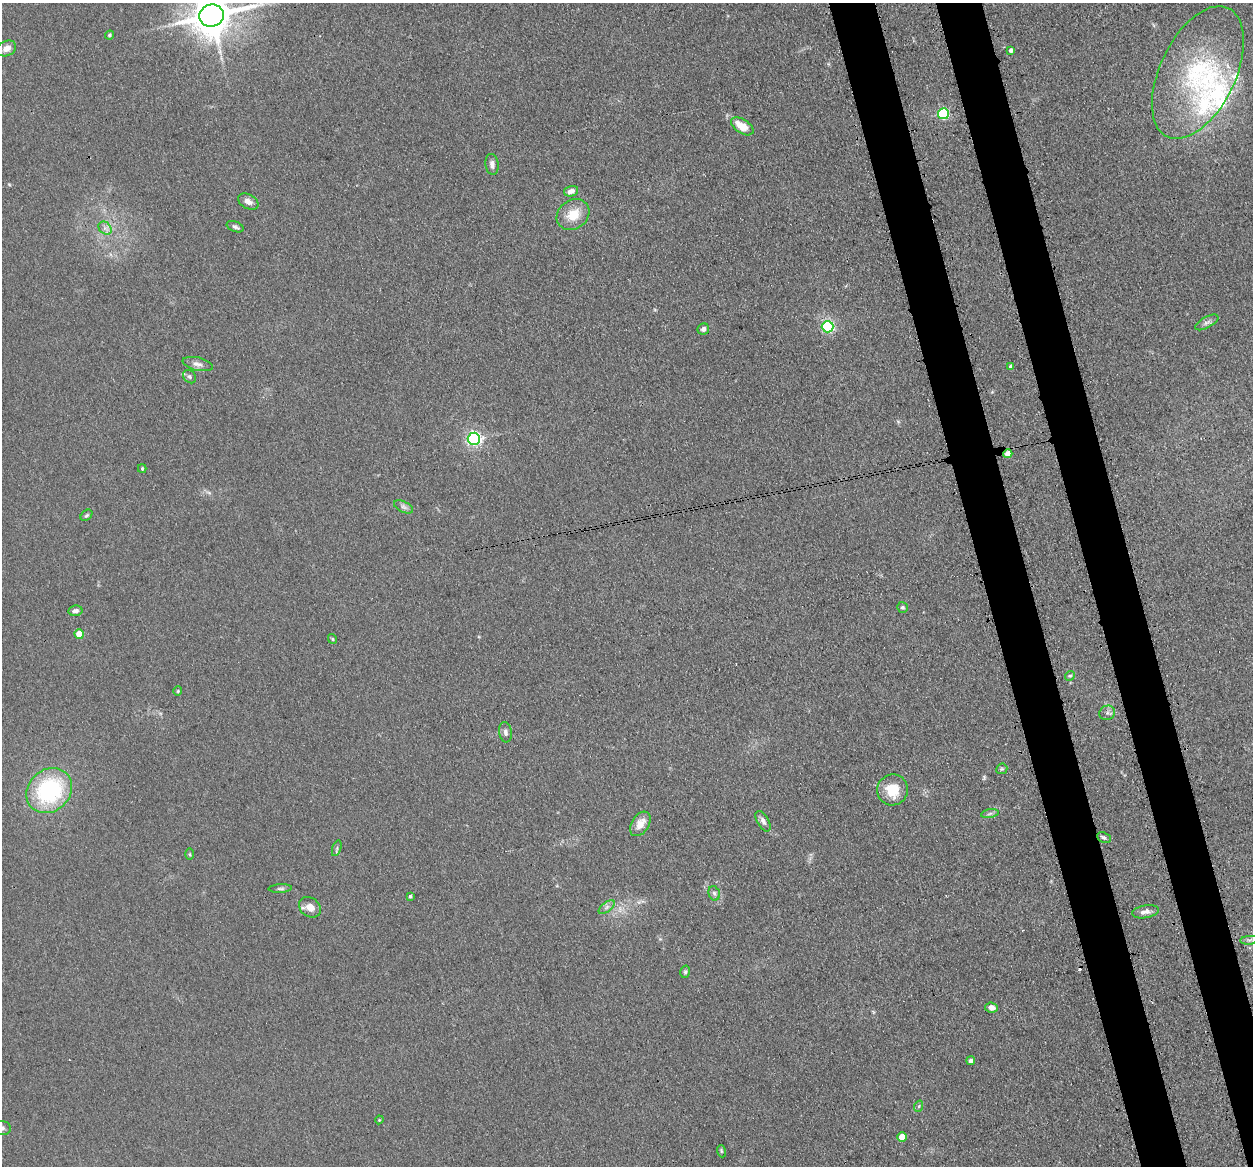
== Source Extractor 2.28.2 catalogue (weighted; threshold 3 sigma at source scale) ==
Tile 6 of 4 x 4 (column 2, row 2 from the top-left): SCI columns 1349-2599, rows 2605-3768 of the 5198 x 5093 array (HDU 1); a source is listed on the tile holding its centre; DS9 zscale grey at full resolution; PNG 1255 x 1168 px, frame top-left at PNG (2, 3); each listed source drawn as its Kron ellipse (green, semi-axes under 4 px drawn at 4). Shown black and unused: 7% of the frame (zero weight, under 3 of 4 exposures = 7% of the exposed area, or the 3 px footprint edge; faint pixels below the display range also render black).
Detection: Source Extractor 2.28.2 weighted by HDU 2 'WHT'; one run over the whole footprint, this tile lists its part. Background 0.106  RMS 0.0078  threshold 0.0353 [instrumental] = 3 sigma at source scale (4.5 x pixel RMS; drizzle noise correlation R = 1.50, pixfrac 1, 0.05/0.05 arcsec/px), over >= 5 px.
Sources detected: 62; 1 cosmic-ray / hot-pixel residue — neither listed nor drawn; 5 inside a brighter listed object's ellipse — not listed separately; the other 56 listed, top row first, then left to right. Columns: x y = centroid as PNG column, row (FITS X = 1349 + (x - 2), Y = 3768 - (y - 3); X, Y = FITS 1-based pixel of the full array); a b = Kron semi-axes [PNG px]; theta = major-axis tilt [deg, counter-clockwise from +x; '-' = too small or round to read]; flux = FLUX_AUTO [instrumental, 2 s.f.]
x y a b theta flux
212 16 12 11 - 2600
109 35 4 4 - 1.4
6 48 10 7 25 5.6
1011 50 4 3 - 2.6
1198 72 71 38 64 110
943 114 5 5 - 81
742 126 13 7 -33 14
492 164 10 6 -82 3.9
571 191 7 5 16 4.3
248 201 11 7 -29 5.1
573 215 17 14 36 16
235 227 9 5 -22 2.1
105 228 7 5 -44 2.9
1207 322 13 5 29 3
828 327 6 5 - 99
703 329 6 5 - 2.9
198 364 15 6 -13 4.3
1011 367 4 3 - 2.3
189 377 7 6 - 1.8
474 439 6 6 - 180
1008 454 4 4 - 7.8
142 469 4 3 - 1.1
404 507 10 5 -26 2.6
86 515 7 4 40 1.3
902 607 5 5 - 1.5
75 611 7 5 8 2.9
79 634 4 4 - 16
332 639 5 3 - 0.94
1070 676 5 4 - 1.2
178 691 5 4 - 0.95
1107 713 8 7 - 2.6
505 732 10 6 -82 2.7
1002 769 6 5 - 1.1
892 790 15 15 - 19
49 791 24 21 42 88
990 814 9 4 10 1.8
763 821 11 5 -60 3.2
640 824 13 8 57 9.2
1104 838 7 5 -25 1.8
337 848 8 3 71 1.4
190 854 5 4 - 0.93
280 888 12 4 3 1.6
714 893 7 5 -73 2
410 896 4 4 - 1.3
310 907 12 9 -36 7.9
607 907 9 4 36 2.4
1145 912 13 6 10 4.6
1249 940 9 3 4 2
685 972 6 5 - 1.3
991 1007 6 5 - 3.7
971 1061 4 4 - 3
919 1106 6 3 71 1.1
379 1120 4 3 - 0.68
2 1128 9 7 -6 3
902 1137 5 4 - 12
721 1151 6 3 -71 0.94
Overlapping masked pixels (flux is a lower limit): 1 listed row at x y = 1008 454
Isophote crosses this tile's border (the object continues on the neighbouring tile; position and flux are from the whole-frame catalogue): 2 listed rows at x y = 212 16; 2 1128